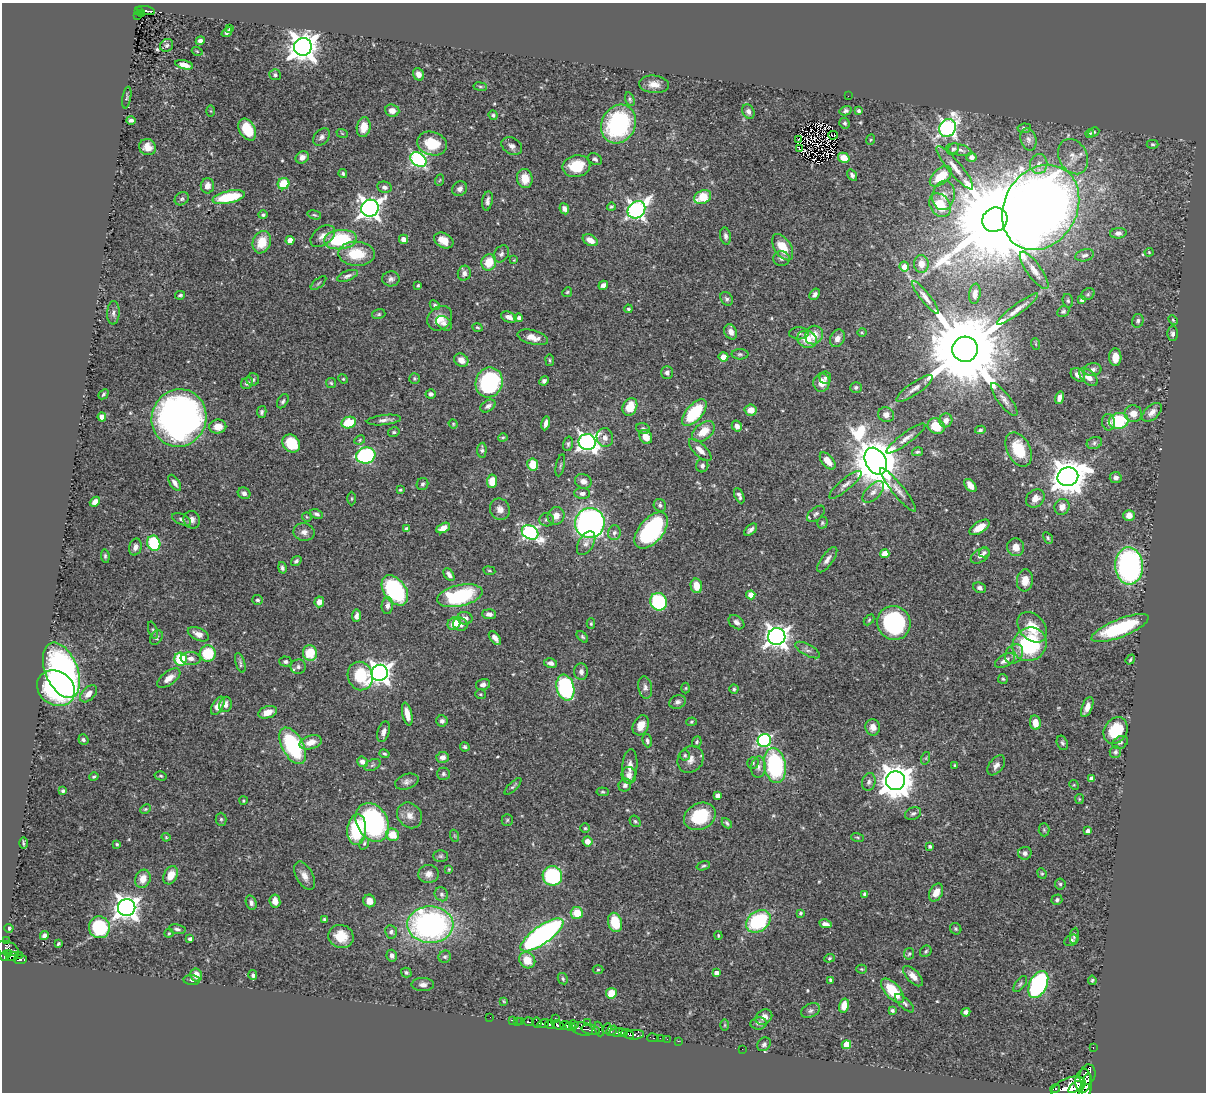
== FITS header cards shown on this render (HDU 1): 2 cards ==
NAXIS1  =                 1204
NAXIS2  =                 1090

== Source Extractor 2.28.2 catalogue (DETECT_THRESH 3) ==
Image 1204 x 1090 px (HDU 1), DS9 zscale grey, 1 PNG px = 1 image px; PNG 1208 x 1094 px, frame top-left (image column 1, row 1090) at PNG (2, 3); each listed source drawn as its Kron ellipse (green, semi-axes under 4 px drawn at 4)
Background 0.624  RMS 0.017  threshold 0.0523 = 3 sigma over >= 5 px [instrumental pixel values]
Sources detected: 528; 2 with non-positive FLUX_AUTO (blend fragments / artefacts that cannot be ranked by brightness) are neither listed nor drawn; of the other 526, the 500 brightest by FLUX_AUTO listed and drawn (26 fainter detections omitted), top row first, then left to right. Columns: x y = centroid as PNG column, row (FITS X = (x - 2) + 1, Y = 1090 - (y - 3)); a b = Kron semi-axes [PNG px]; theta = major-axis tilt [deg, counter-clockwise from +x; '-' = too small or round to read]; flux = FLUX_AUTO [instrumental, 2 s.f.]
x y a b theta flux
139 10 4 3 - 70
146 10 9 4 -10 110
141 13 3 3 - 21
138 16 3 2 - 14
230 29 4 3 - 1.7
227 32 6 3 39 2.8
200 41 4 3 - 4.5
167 45 7 6 - 2.3
303 47 9 9 - 1700
197 51 5 3 - 1.2
184 65 9 4 -14 8.9
418 74 6 5 - 5.5
275 75 5 5 - 2.5
654 84 15 8 -5 11
480 87 7 3 -9 1.7
848 96 2 2 - 3.1
127 98 11 3 79 2.2
630 99 7 4 -68 2.2
211 111 6 4 -88 1.4
392 111 7 6 - 8.3
846 111 6 4 15 3
859 111 4 3 - 2.2
748 112 7 5 -65 4.5
493 115 5 4 - 2.1
131 120 5 3 - 3.4
845 123 5 5 - 2.1
619 124 20 17 62 150
364 127 10 7 79 17
948 128 9 8 - 410
1024 128 7 4 7 2.9
247 130 12 7 -60 39
1094 132 6 4 27 1.6
342 133 6 3 -20 1.2
1090 133 4 4 - 1.8
833 135 5 2 - 1.3
322 137 10 7 48 4.3
1028 139 11 8 -76 5.4
798 140 3 2 - 1.2
870 140 5 3 - 1.2
432 144 15 11 -15 30
1152 144 6 4 -2 1.8
512 146 11 8 -30 5.9
148 147 8 8 - 11
799 149 4 2 - 1.9
953 149 6 5 - 2.7
959 150 13 5 -13 5.3
302 157 7 5 34 7.6
971 157 5 4 - 4.6
1073 157 18 14 -63 16
844 158 6 5 - 14
595 159 7 5 -30 3.1
418 160 9 6 -34 270
1039 164 10 9 - 8.2
576 166 14 11 11 35
955 168 27 6 -50 14
343 174 4 4 - 2
852 175 6 4 -55 3
941 176 13 7 40 31
525 178 9 7 -75 17
440 180 6 3 70 1.3
284 184 6 5 - 38
207 186 8 6 79 7.4
384 187 7 5 -10 3.8
460 189 8 7 - 3.9
944 195 15 11 79 12
229 197 16 6 12 60
703 197 9 6 25 34
182 199 7 6 - 2.8
487 201 9 5 80 4.2
940 205 13 9 -56 32
611 207 4 4 - 1.7
1041 207 45 36 59 2500
370 208 9 8 - 810
564 209 6 4 -64 5.9
636 210 10 7 42 470
263 215 5 4 - 2.5
314 215 7 4 -16 1.7
995 220 13 12 - 29000
1118 233 8 5 7 3.5
323 236 14 9 37 9.3
725 236 9 5 -80 3.6
403 239 5 4 - 5.5
290 240 4 4 - 18
340 240 16 9 5 82
444 240 10 7 -28 15
590 240 8 5 -29 10
262 242 11 9 67 24
783 247 15 8 -57 25
1149 252 4 4 - 1.2
356 254 18 12 -2 39
501 254 9 7 55 4.3
1085 255 9 6 13 3.9
781 259 8 7 - 3.9
514 260 4 4 - 1.2
489 262 8 7 - 25
921 264 9 7 -84 8.5
904 267 5 4 - 9.3
1034 270 22 7 -55 11
464 273 7 6 - 4.7
347 276 11 5 21 3.9
391 279 9 7 3 4.5
318 283 9 3 40 1.8
418 285 3 3 - 1.8
603 285 5 4 - 4.7
567 292 5 4 - 1.5
815 294 6 4 56 4.8
975 294 10 5 82 6.3
1088 294 7 5 30 2.3
180 295 5 3 - 2.2
925 297 20 5 -52 6.6
727 299 7 5 -55 3.1
1082 300 4 4 - 3.8
1068 301 7 5 -75 2
435 305 5 4 - 2.1
628 309 4 3 - 1.6
1018 309 25 5 36 9.7
1063 311 6 5 - 2.3
113 313 12 6 89 4.2
379 314 7 5 16 1.9
509 317 8 5 -21 7.3
440 318 13 11 45 15
519 318 4 4 - 4.3
1173 320 5 3 - 1.3
1138 321 7 5 75 3.2
444 323 9 6 -39 4.9
477 327 5 3 - 1.5
731 332 8 6 -63 7.8
862 332 4 4 - 1.3
799 333 10 6 0 3.3
1173 334 7 5 89 3.4
814 335 9 8 - 14
533 337 16 7 -15 13
837 338 9 7 61 6.5
807 339 10 8 -25 19
1036 344 6 3 -71 1.2
965 349 13 12 - 24000
740 354 8 5 0 2.5
723 357 5 4 - 11
1115 357 9 6 -87 10
461 360 7 6 - 9.6
550 360 6 3 -82 1.5
1093 369 9 6 10 5
667 373 6 6 - 3.7
1078 375 8 5 -42 7.2
1088 377 11 6 -44 9.4
414 378 5 5 - 1.7
825 378 6 5 - 2.9
343 379 5 4 - 1.5
253 380 6 6 - 2.6
544 381 5 4 - 3.3
489 382 15 13 71 140
247 383 6 5 - 4.5
331 383 5 5 - 1.7
822 383 9 8 - 13
856 387 6 5 - 2.5
914 388 21 6 35 8.1
103 394 6 4 41 2.1
431 394 5 4 - 2.9
1059 398 6 4 73 6.3
1004 400 20 6 -53 7.4
283 401 7 5 58 2.7
488 406 8 5 32 4.3
630 407 9 7 65 23
751 410 6 5 - 12
262 412 6 4 78 2.4
1152 412 12 7 43 7.7
694 413 16 8 49 66
1133 414 9 8 - 11
886 415 8 7 - 6.9
102 417 4 4 - 6.2
179 418 29 27 69 710
384 420 17 5 6 5.7
946 420 7 6 - 6.3
1119 421 10 8 10 64
1108 422 8 6 -80 4.6
349 423 7 5 19 34
546 423 7 4 77 5.5
453 424 5 4 - 1.3
218 426 8 7 - 14
737 426 5 5 - 6.2
936 426 9 7 -29 28
643 428 7 5 -22 2.7
980 430 5 4 - 2.3
703 431 13 8 39 20
394 432 6 4 12 2.1
605 437 9 8 - 7.4
646 437 7 6 - 15
503 438 5 4 - 1.8
906 439 24 5 36 7.9
360 440 5 4 - 1.7
587 442 8 8 - 520
291 443 10 8 -47 39
1094 443 8 6 18 3.1
568 444 7 4 76 2.2
1019 449 18 11 -63 39
482 450 7 4 87 2.8
700 450 14 6 -44 9.5
917 452 5 4 - 1.9
366 455 10 8 9 180
828 461 10 5 -51 14
876 461 14 10 -62 5800
533 465 6 5 - 30
560 465 11 3 78 1.5
702 466 7 6 - 3.3
1068 477 10 9 - 2600
1116 478 6 5 - 4.7
492 481 7 5 85 16
583 481 8 7 - 5.9
175 483 9 4 -57 4.6
422 484 6 5 - 2.7
845 485 20 6 40 6.4
970 485 8 4 -50 9.6
400 490 4 3 - 1.6
898 490 27 6 -51 8.7
873 492 13 7 45 6.9
244 493 6 5 - 3.9
582 493 8 5 -2 4
739 496 8 4 -65 3.9
1035 498 10 8 42 11
352 499 7 3 90 1.4
95 502 5 4 - 6.3
660 505 6 6 - 3.1
1062 507 8 7 - 9.3
500 509 11 9 -62 7.4
317 514 7 4 -25 3.2
816 514 10 6 39 3.4
1129 515 5 5 - 9.5
556 516 9 8 - 9.3
307 517 5 4 - 1.4
182 519 10 5 -24 3.5
192 520 9 8 - 5.7
547 520 7 6 - 3.1
590 523 15 14 - 430
822 523 6 5 - 2
980 527 11 5 32 15
443 528 7 4 27 10
407 529 4 4 - 5.9
651 530 21 12 49 150
751 530 7 4 42 4.1
304 532 10 9 - 6.4
530 532 9 6 -31 270
614 533 7 6 - 3.8
1048 538 6 4 -62 1.9
154 543 7 6 - 75
586 543 13 7 59 6.2
135 547 8 6 74 4.8
1016 547 9 8 - 11
984 552 5 5 - 2.4
885 554 5 4 - 20
105 556 7 4 -84 2.1
980 556 10 6 32 5.5
827 560 15 6 54 5.9
296 561 5 4 - 2.5
1129 566 19 13 -87 300
282 568 5 4 - 3.1
489 571 6 3 -8 1.2
449 575 7 4 -56 4.4
1025 580 11 8 83 14
696 586 7 5 -78 17
980 588 6 5 - 3.9
395 590 17 11 -54 130
751 595 4 4 - 16
460 596 23 10 12 110
257 600 5 5 - 2.4
319 602 5 4 - 8.4
658 602 9 8 - 110
387 606 8 6 85 5.4
489 614 7 5 -5 5.4
356 616 6 4 84 4.3
465 618 7 6 - 5.8
869 620 6 4 46 1.4
736 622 9 6 -35 4.3
454 623 7 6 - 16
894 623 17 16 - 130
460 624 7 6 - 7.1
591 624 5 4 - 1.8
1032 627 17 12 -48 27
1120 628 30 9 22 99
153 630 9 4 -71 2.1
198 634 11 6 -24 8.4
582 637 7 4 -45 2
777 637 8 8 - 900
156 638 8 5 53 2.7
495 638 8 4 -52 6.5
1029 644 17 16 - 100
808 650 14 5 -28 4.5
310 653 8 7 - 33
208 654 8 8 - 40
1014 654 10 8 51 6
191 658 10 6 -4 5.6
180 659 7 6 - 60
1130 659 5 3 - 1.6
1005 660 11 6 29 7.3
285 662 6 5 - 2.8
240 663 10 4 -74 3
551 663 6 4 -12 4.6
298 667 7 7 - 4
61 670 29 16 -68 480
581 672 8 7 - 5.3
380 673 8 8 - 830
360 676 14 12 -71 51
169 678 13 6 37 11
1003 679 5 5 - 1.8
483 685 7 5 12 5.1
565 687 13 8 -76 160
645 687 11 7 -81 4.8
56 688 20 16 -34 150
686 688 5 3 - 1.2
734 689 4 4 - 2
88 694 10 6 45 8.3
480 694 5 5 - 1.8
677 702 8 6 25 3.8
225 704 8 6 82 6.4
218 706 10 5 60 9.3
1087 707 10 5 67 8.4
268 712 9 6 18 10
407 714 12 5 -77 12
442 721 6 5 - 3.3
691 722 5 4 - 1.5
1035 722 7 5 -81 14
641 725 10 7 63 12
873 727 8 7 - 7.4
1116 730 14 11 59 43
384 732 11 6 72 5.4
83 740 5 4 - 2.4
647 741 7 4 -74 2.8
764 741 7 6 - 190
311 742 11 6 16 12
697 742 6 4 66 2.3
1120 742 8 6 30 2.6
1062 743 7 5 -69 2.6
293 746 20 10 -62 120
465 747 5 4 - 2.2
1115 752 6 5 - 2.5
385 754 5 4 - 1.8
685 755 5 5 - 2.1
443 757 6 5 - 5.4
926 758 6 4 72 1.7
691 759 14 12 51 8.9
362 762 5 5 - 6.4
753 763 5 5 - 1.9
372 765 8 5 27 2.4
775 765 17 11 -81 140
954 765 4 3 - 1.2
996 765 11 7 53 6.1
630 766 17 7 85 9.3
758 767 11 7 85 4.9
443 774 6 6 - 2.4
629 775 8 7 - 6.5
161 776 6 4 -15 1.8
94 777 5 3 - 1.7
1092 778 4 4 - 6.5
895 781 9 9 - 2300
407 782 12 7 18 5.3
869 782 9 6 73 4.2
625 785 7 6 - 3
1074 785 5 4 - 1.2
513 786 11 3 44 2.2
63 791 4 4 - 2.3
603 792 6 4 -5 1.5
718 796 4 4 - 8.4
1079 799 5 4 - 1.3
243 801 4 3 - 1.4
145 809 6 4 26 1.5
913 813 8 6 23 3.5
410 815 14 11 -49 10
700 816 16 13 25 53
221 819 6 5 - 2
507 820 5 5 - 1.8
635 821 6 5 - 2
372 822 20 15 -60 230
727 823 6 4 -47 2.2
585 828 4 4 - 1.7
357 830 15 9 85 68
1044 830 6 5 - 2
1088 831 4 3 - 4.5
392 835 6 6 - 21
455 836 6 4 -71 1.4
166 837 4 4 - 1.2
857 837 6 3 -19 1.3
587 841 5 5 - 10
23 843 6 2 -89 1.5
364 843 6 4 69 2.1
117 844 4 3 - 1.8
930 846 4 3 - 2.2
1025 853 7 6 - 4.1
441 856 7 5 1 2.1
703 866 7 4 18 1.9
449 869 4 3 - 1.2
1042 873 5 4 - 1.5
428 874 10 9 - 7.8
171 875 10 6 62 15
304 876 15 8 -61 9.3
552 876 10 9 - 120
143 879 9 7 70 13
1060 884 5 5 - 2
936 892 9 6 63 13
441 894 7 6 - 3.3
865 894 4 3 - 2.7
1057 900 5 5 - 2.5
275 901 6 5 - 10
369 901 6 6 - 8.3
251 903 7 5 -74 3.4
127 907 8 8 - 1000
577 913 6 6 - 25
800 913 4 4 - 1.8
324 919 4 3 - 1.6
758 921 13 10 36 100
615 922 10 7 -72 36
825 924 6 4 -11 4.8
430 925 23 18 -2 330
99 927 11 10 - 95
9 928 4 4 - 2.2
177 929 8 4 -10 3
956 929 6 5 - 2.2
391 932 7 6 - 2.9
169 933 4 4 - 1.4
542 935 25 9 35 370
718 935 4 3 - 1.2
44 936 4 4 - 4.2
341 936 13 11 -22 22
1074 936 8 4 81 2.2
190 939 4 3 - 3.4
6 940 4 3 - 14
1071 940 7 5 25 2.9
58 944 4 3 - 1.5
8 949 11 7 -21 210
926 951 6 5 - 2.1
9 953 3 3 - 100
909 954 6 5 - 1.8
19 955 2 2 - 16
5 956 5 4 - 190
12 956 6 4 4 150
392 956 6 5 - 4.7
445 957 6 6 - 2.3
829 958 5 4 - 1.5
20 960 7 3 5 130
527 960 8 7 - 18
861 969 5 4 - 1.4
598 970 5 3 - 1.2
406 972 5 5 - 2.1
716 973 4 4 - 5.6
196 975 6 6 - 12
253 975 5 4 - 2.8
913 976 13 6 -46 9.2
563 979 6 4 -61 2
192 980 8 5 -6 2.6
831 980 4 3 - 2.4
1092 980 5 3 - 1.9
423 984 11 6 0 5.2
1020 984 9 5 53 2.6
1038 985 14 8 63 180
892 991 15 7 -48 43
611 993 5 5 - 23
504 1001 3 3 - 1.2
905 1003 12 5 -44 3.6
844 1006 7 5 77 15
892 1010 4 3 - 2.5
810 1011 10 7 25 4.5
966 1012 4 4 - 4.5
490 1017 2 2 - 2.8
764 1017 9 7 35 7.4
555 1018 3 2 - 18
512 1020 4 2 - 34
517 1021 4 2 - 4.4
521 1021 3 2 - 23
529 1022 5 3 - 78
537 1022 5 3 - 95
588 1022 2 2 - 5.3
543 1023 6 3 16 220
759 1023 8 6 7 3.9
550 1024 5 3 - 220
558 1025 6 3 -24 330
574 1025 5 3 - 120
725 1025 6 4 89 1.3
566 1026 6 4 -22 430
571 1027 5 3 - 180
582 1029 11 6 -15 310
599 1029 7 4 -70 83
607 1029 6 4 67 120
591 1030 9 5 -14 140
611 1031 6 3 45 93
623 1032 4 3 - 150
618 1033 9 4 -1 350
628 1034 7 3 -21 280
634 1035 10 5 4 360
653 1038 6 3 -14 18
660 1038 2 2 - 6.3
667 1039 2 2 - 8.5
678 1041 2 2 - 6.9
764 1044 7 6 - 3.1
846 1045 4 4 - 28
1093 1047 3 2 - 10
742 1049 2 2 - 84
1087 1075 10 8 76 650
1083 1081 12 7 86 1000
1087 1086 12 5 81 880
1075 1087 8 4 40 480
1068 1088 18 10 23 1700
1055 1089 5 3 - 61
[26 fainter detections neither listed nor drawn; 2 non-positive-flux detections neither listed nor drawn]